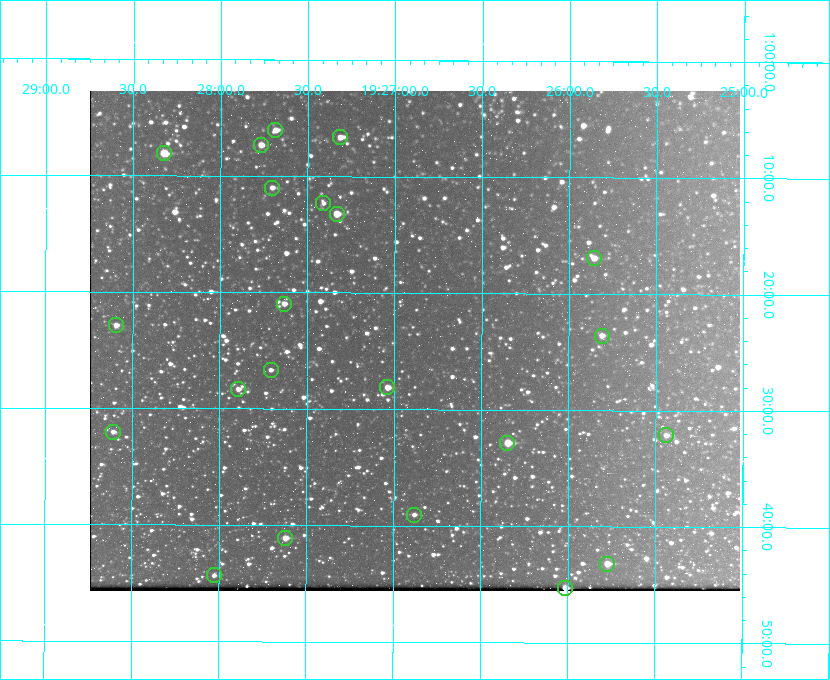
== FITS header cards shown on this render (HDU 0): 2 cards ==
NAXIS1  =                  650 / Width of table row in bytes
NAXIS2  =                  500 / Number of rows in table

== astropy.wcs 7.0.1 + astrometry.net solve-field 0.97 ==
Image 650 x 500 px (HDU 0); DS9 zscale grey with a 90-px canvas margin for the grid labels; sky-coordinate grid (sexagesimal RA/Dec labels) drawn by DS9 from the SOLVED WCS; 22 Tycho-2 reference stars matched to detected sources circled (green)
Header WCS: none
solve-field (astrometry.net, Tycho-2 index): SOLVED blind (the file carries no WCS)
Solved WCS: RA---TAN-SIP/DEC--TAN-SIP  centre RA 19:26:53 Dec +01:24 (291.72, +1.40 deg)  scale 5.16 arcsec/px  FOV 55.9' x 43.0'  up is +180 deg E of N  parity flipped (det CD > 0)
(file carries no celestial WCS; the grid is the blind solution)
Tycho-2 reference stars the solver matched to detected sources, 22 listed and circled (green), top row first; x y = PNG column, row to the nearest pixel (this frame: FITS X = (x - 90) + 1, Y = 500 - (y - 91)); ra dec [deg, ICRS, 3 dp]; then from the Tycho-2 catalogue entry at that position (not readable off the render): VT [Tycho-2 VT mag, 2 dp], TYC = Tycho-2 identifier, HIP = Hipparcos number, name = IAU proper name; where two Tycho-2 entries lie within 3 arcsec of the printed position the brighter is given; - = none
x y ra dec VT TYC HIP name
275 130 291.921 +1.101 10.89 465-1942-1 - -
340 137 291.829 +1.111 10.78 465-2030-1 - -
261 145 291.942 +1.122 10.76 465-1161-1 - -
164 153 292.081 +1.135 10.24 465-979-1 - -
272 188 291.926 +1.184 11.49 465-1994-1 - -
323 203 291.853 +1.206 11.17 465-1444-1 - -
337 214 291.833 +1.221 9.77 465-1968-1 - -
594 258 291.465 +1.282 11.06 465-140-1 - -
284 304 291.908 +1.350 10.94 465-1840-1 - -
116 325 292.148 +1.381 10.77 465-611-1 - -
602 336 291.453 +1.393 11.17 465-261-1 - -
271 370 291.927 +1.444 11.17 465-873-1 - -
387 387 291.759 +1.468 10.00 465-530-1 - -
238 389 291.973 +1.472 10.69 465-577-1 - -
113 432 292.152 +1.534 10.91 465-857-1 - -
666 435 291.360 +1.535 11.71 465-397-1 - -
507 443 291.587 +1.547 9.51 465-596-1 - -
414 515 291.720 +1.651 11.47 465-675-1 - -
285 538 291.905 +1.685 9.70 465-808-1 - -
607 564 291.444 +1.720 9.41 465-672-1 - -
214 575 292.007 +1.739 11.52 465-518-1 - -
565 588 291.503 +1.755 8.74 465-340-1 - -